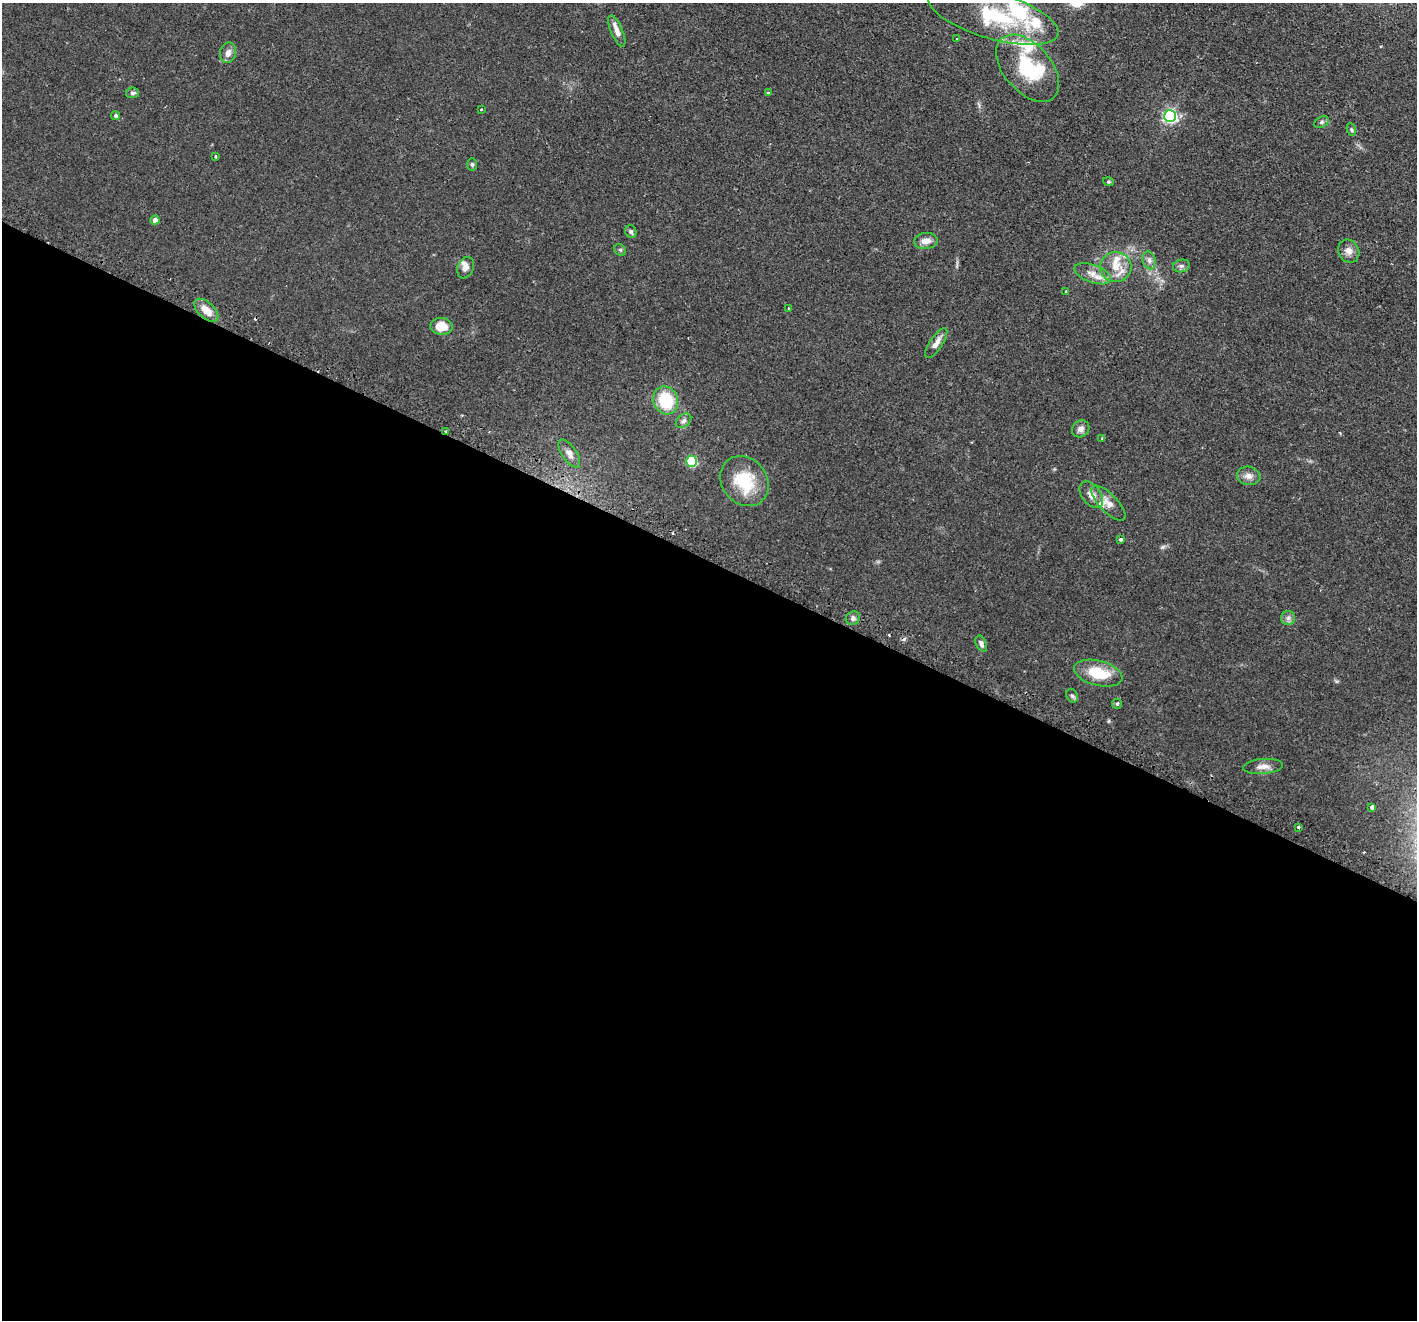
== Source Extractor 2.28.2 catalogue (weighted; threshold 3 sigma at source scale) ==
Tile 14 of 4 x 4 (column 2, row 4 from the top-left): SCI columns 1459-2873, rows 175-1492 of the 5744 x 5759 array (HDU 1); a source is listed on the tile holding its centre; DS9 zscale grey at full resolution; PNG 1419 x 1322 px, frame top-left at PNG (2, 3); each listed source drawn as its Kron ellipse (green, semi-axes under 4 px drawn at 4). Shown black and unused: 58% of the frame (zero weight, under 2 of 3 exposures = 4% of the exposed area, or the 3 px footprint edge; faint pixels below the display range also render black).
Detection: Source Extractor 2.28.2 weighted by HDU 2 'WHT'; one run over the whole footprint, this tile lists its part. Background 0.0769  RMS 0.0066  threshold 0.0296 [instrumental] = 3 sigma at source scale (4.5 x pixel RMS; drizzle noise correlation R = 1.50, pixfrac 1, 0.05/0.05 arcsec/px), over >= 5 px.
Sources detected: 59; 1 cosmic-ray / hot-pixel residue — neither listed nor drawn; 7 inside a brighter listed object's ellipse — not listed separately; the other 51 listed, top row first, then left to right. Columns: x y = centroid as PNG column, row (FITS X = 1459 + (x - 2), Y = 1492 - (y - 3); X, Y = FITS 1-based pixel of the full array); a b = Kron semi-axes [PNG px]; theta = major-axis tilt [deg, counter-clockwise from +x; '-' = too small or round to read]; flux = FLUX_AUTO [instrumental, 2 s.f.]
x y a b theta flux
993 16 67 23 -16 53
617 31 17 6 -67 4.3
957 39 3 3 - 0.7
228 53 10 8 78 3.7
1028 68 39 23 -49 39
132 93 6 5 - 1.8
768 93 4 3 - 0.57
481 109 3 3 - 1.5
115 116 4 4 - 1.2
1170 116 6 6 - 140
1321 122 8 5 27 1.4
1351 130 6 4 -70 0.91
216 156 4 2 - 0.63
472 164 6 5 - 1.1
1108 182 5 3 - 0.74
155 220 4 4 - 3.7
631 232 6 5 - 1.4
926 241 12 8 7 4.7
620 250 6 5 - 1
1349 251 12 10 -58 4.2
1149 260 9 6 -75 2.2
1181 266 8 6 13 1.9
1116 267 15 15 - 11
466 268 11 8 68 3.6
1093 274 19 9 -19 6.2
1066 291 3 3 - 1.4
789 309 4 2 - 0.49
206 310 14 8 -43 7.6
442 326 11 8 -3 11
936 343 17 6 57 4.6
666 400 14 12 -67 27
684 421 9 6 39 1.9
1081 429 9 8 - 2.9
446 431 4 3 - 3.1
1102 438 2 2 - 0.55
569 453 16 7 -56 3.9
692 461 5 5 - 43
1249 476 12 9 -11 3.8
744 481 27 22 -51 26
1091 495 15 9 -52 4.9
1108 503 22 9 -46 5.8
1121 539 3 3 - 2
853 618 7 6 - 2
1288 618 7 7 - 2
981 644 8 5 -66 2
1098 673 25 12 -14 20
1072 696 7 5 -65 1.4
1117 704 5 5 - 0.86
1263 766 20 7 4 4.6
1372 807 4 4 - 1.9
1299 827 3 3 - 1.6
Overlapping masked pixels (flux is a lower limit): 1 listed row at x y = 446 431